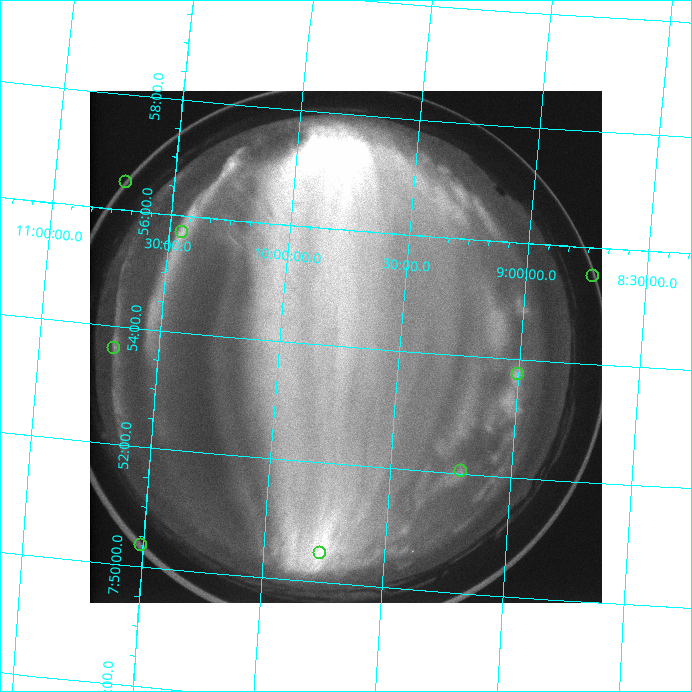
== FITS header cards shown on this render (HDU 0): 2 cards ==
NAXIS1  =                  512 /
NAXIS2  =                  512 /

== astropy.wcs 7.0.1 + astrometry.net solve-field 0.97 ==
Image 512 x 512 px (HDU 0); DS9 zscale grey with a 90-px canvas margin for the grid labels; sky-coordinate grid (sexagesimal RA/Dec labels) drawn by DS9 from the SOLVED WCS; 8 Tycho-2 reference stars matched to detected sources circled (green)
Header WCS: none
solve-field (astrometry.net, Tycho-2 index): SOLVED blind (the file carries no WCS)
Solved WCS: RA---TAN-SIP/DEC--TAN-SIP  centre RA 07:54:00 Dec +09:43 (118.50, +9.72 deg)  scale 15 arcsec/px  FOV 127.9' x 129.1'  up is +85 deg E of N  parity flipped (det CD > 0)
(file carries no celestial WCS; the grid is the blind solution)
Tycho-2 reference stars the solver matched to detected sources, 8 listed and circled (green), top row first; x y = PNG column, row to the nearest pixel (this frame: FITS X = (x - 90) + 1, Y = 512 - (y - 91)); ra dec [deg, ICRS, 3 dp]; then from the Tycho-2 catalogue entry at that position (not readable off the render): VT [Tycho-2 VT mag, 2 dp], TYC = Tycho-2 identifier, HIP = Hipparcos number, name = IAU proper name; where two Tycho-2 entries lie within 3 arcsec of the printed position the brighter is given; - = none
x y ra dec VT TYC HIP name
126 182 119.121 +10.699 8.96 784-104-1 - -
182 232 118.927 +10.445 8.89 784-94-1 - -
593 276 118.878 +8.722 7.89 780-86-1 38708 -
114 348 118.404 +10.687 8.11 783-70-1 38547 -
518 374 118.437 +9.002 7.89 779-341-1 - -
461 471 118.010 +9.205 8.72 779-33-1 - -
141 545 117.590 +10.506 8.05 783-610-1 38263 -
320 553 117.621 +9.765 7.98 783-489-1 38273 -